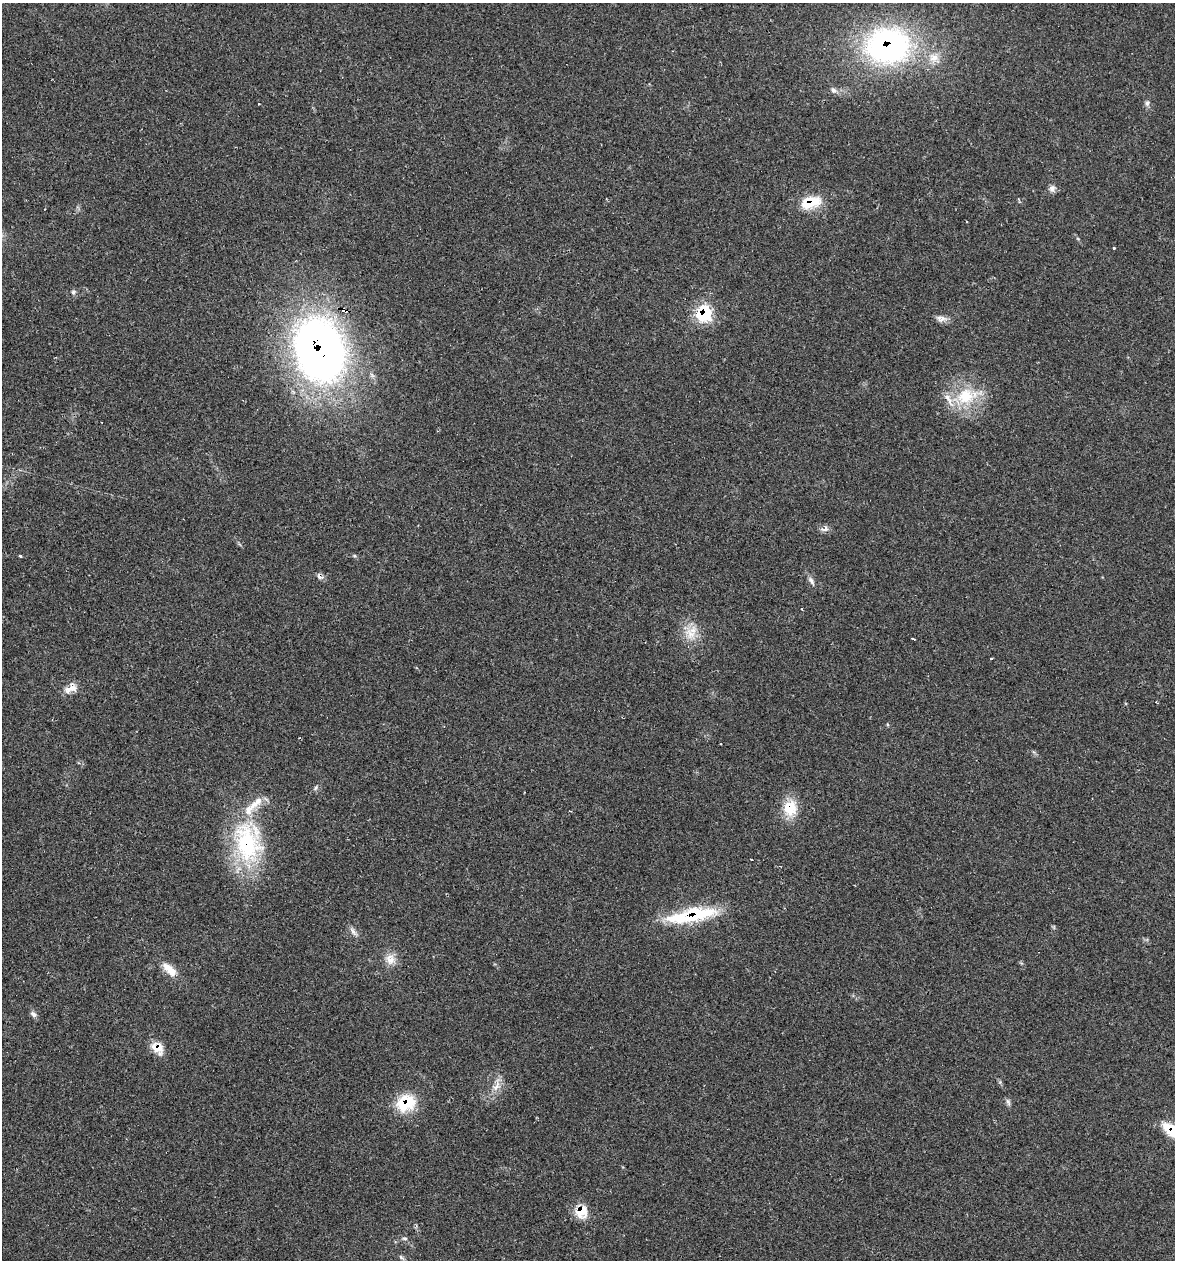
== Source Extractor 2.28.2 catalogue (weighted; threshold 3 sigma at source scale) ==
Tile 11 of 4 x 4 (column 3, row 3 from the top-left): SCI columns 2585-3757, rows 1259-2516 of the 5050 x 5031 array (HDU 1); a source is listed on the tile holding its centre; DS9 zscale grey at full resolution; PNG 1177 x 1262 px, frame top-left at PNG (2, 3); no overlay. Shown black and unused: <1% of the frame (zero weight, under 2 of 3 exposures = <1% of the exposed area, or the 3 px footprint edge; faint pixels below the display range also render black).
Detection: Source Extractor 2.28.2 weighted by HDU 2 'WHT'; one run over the whole footprint, this tile lists its part. Background 0.106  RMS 0.0073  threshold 0.0328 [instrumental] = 3 sigma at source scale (4.5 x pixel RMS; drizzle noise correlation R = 1.50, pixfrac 1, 0.05/0.05 arcsec/px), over >= 5 px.
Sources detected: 48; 1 cosmic-ray / hot-pixel residue — not listed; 6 inside a brighter listed object's ellipse — not listed separately; the other 41 listed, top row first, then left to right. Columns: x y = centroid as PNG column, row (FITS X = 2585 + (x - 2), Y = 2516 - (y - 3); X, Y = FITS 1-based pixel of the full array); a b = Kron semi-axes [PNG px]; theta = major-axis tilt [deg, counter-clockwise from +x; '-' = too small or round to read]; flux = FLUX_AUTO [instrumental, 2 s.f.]
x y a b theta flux
888 46 49 39 1 190
833 90 9 6 -61 2.4
1147 103 7 6 - 1.9
258 104 3 2 - 0.88
1052 188 9 8 - 3
811 202 26 14 16 20
967 222 3 2 - 0.74
1113 248 3 3 - 1.5
73 292 6 6 - 1.7
704 314 11 10 - 48
939 318 11 8 -45 3.6
320 350 60 44 -73 480
967 396 38 21 18 34
825 529 11 7 28 3.2
20 556 3 3 - 7.3
320 576 10 7 -52 2.5
811 581 12 6 -59 3
690 634 21 12 -57 13
913 639 4 2 - 1.1
991 659 3 2 - 0.86
71 688 19 11 30 7
1156 702 3 3 - 0.53
887 724 5 3 - 0.75
316 788 8 5 46 1.7
790 808 21 17 76 18
570 811 3 2 - 0.6
247 842 56 35 -83 89
751 859 4 2 - 1
692 915 59 14 10 53
353 931 14 6 -51 3.3
390 959 16 13 -70 8.1
170 970 22 9 -43 11
33 1014 10 6 -31 2.4
157 1048 16 12 -39 10
496 1086 17 9 50 7.1
1008 1102 10 5 -71 1.9
406 1103 24 19 25 27
1171 1130 22 12 -39 18
581 1212 14 13 - 15
405 1238 7 5 -1 1.4
401 1257 10 4 -45 1.4
Overlapping masked pixels (flux is a lower limit): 12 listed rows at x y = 888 46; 811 202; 704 314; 320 350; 320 576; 790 808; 247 842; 692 915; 157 1048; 406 1103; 1171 1130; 581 1212
Isophote crosses this tile's border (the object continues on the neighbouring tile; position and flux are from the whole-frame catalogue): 1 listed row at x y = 1171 1130